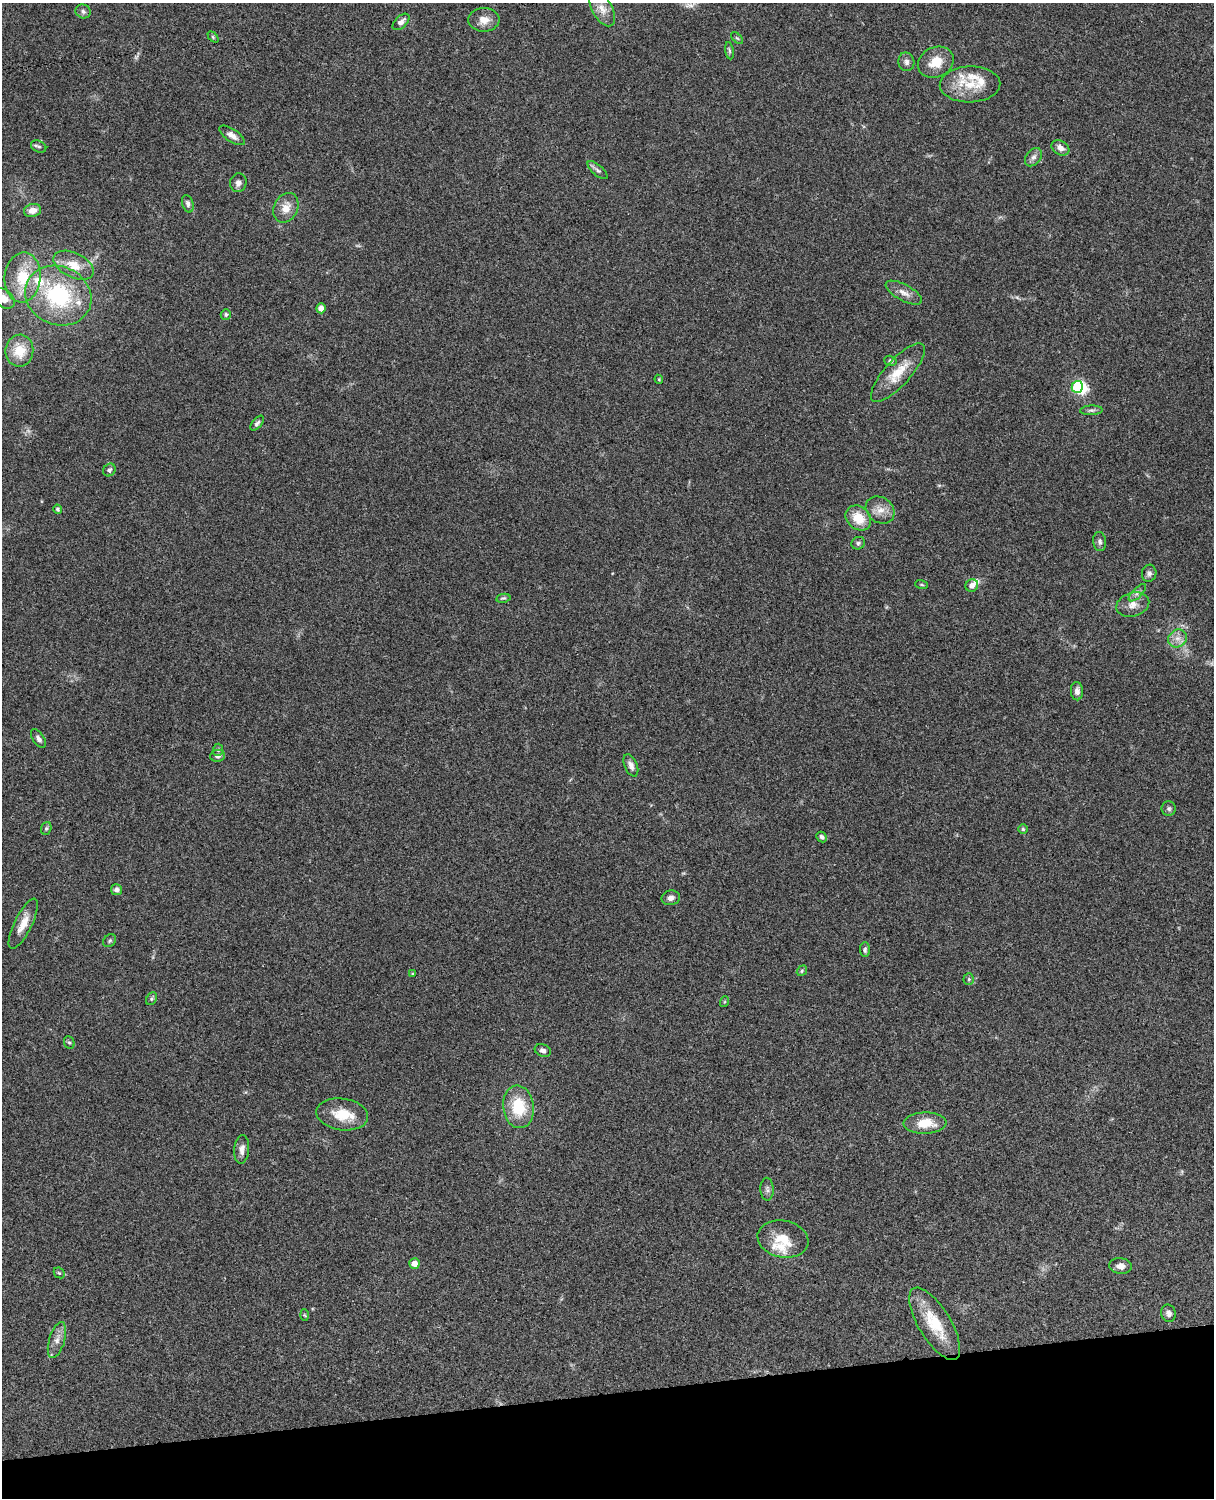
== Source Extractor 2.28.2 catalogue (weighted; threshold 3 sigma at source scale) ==
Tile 10 of 4 x 3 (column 2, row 3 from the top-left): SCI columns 1334-2545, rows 277-1772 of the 5088 x 4926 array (HDU 1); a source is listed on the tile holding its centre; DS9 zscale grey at full resolution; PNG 1216 x 1500 px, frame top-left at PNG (2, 3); each listed source drawn as its Kron ellipse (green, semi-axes under 4 px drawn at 4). Shown black and unused: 7% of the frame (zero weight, under 3 of 4 exposures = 6% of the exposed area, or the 3 px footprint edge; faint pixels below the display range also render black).
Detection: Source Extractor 2.28.2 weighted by HDU 2 'WHT'; one run over the whole footprint, this tile lists its part. Background 0.0871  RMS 0.0061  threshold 0.0272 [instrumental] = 3 sigma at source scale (4.5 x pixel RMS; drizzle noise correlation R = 1.50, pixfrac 1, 0.05/0.05 arcsec/px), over >= 5 px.
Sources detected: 88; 1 inside a brighter object's white glare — neither listed nor drawn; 7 inside a brighter listed object's ellipse — not listed separately; the other 80 listed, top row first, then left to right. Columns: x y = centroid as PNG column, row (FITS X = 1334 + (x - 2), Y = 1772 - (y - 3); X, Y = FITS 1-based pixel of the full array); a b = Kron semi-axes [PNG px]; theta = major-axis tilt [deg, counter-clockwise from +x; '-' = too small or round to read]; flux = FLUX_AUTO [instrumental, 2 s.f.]
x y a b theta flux
602 9 19 10 -61 6.3
83 11 8 7 - 1.8
484 20 15 12 -2 6
401 22 10 6 43 2.8
213 37 6 4 -46 0.77
737 38 7 4 -44 1
729 51 8 4 -81 1.2
906 62 9 8 - 2.4
936 62 18 15 24 11
970 84 30 18 2 17
232 135 15 6 -34 3.2
39 146 8 5 -24 1.2
1060 148 9 7 -29 3.5
1033 157 10 7 50 2.5
598 170 12 5 -40 1.7
238 183 9 8 - 2.5
188 204 9 5 -74 1.8
286 208 15 12 64 7.1
32 210 9 6 14 4.7
74 265 21 12 -26 10
23 277 25 18 85 21
904 293 20 8 -28 4.7
58 296 34 29 -24 57
4 298 12 8 -41 5.9
321 308 5 4 - 4.6
226 314 5 5 - 1.2
19 351 16 14 82 13
890 361 6 5 - 1.2
898 373 37 13 48 15
659 379 5 4 - 0.58
1077 387 6 5 - 44
1091 410 11 4 2 1.5
257 423 9 4 51 1.7
109 470 6 6 - 1.6
58 509 5 4 - 1.5
880 510 15 12 -37 6.2
858 518 14 11 -42 12
1100 541 10 6 -83 1.9
858 543 7 6 - 1.4
1149 573 8 7 - 1.9
922 585 6 3 -19 0.67
972 586 6 6 - 3.5
1137 593 11 5 45 2
503 598 7 4 11 0.93
1133 605 17 12 16 6
1178 638 10 8 40 4.1
1077 691 9 6 -88 2.9
38 739 10 5 -56 2.2
218 750 6 5 - 1.1
218 756 7 6 - 1.9
631 765 12 6 -67 3
1169 809 7 7 - 1.4
46 828 6 5 - 1.1
1023 829 5 5 - 0.85
822 837 6 4 -45 1.6
116 890 5 5 - 2.1
671 898 9 7 13 2.5
23 924 27 8 64 8.1
110 941 7 5 46 1.1
865 950 7 5 -88 1.3
802 971 6 4 50 0.81
413 974 4 3 - 0.79
969 979 5 5 - 0.96
152 999 7 5 56 1
724 1002 5 3 - 0.59
69 1043 6 5 - 0.92
543 1050 8 6 -22 1.9
518 1107 21 15 -83 22
342 1114 26 16 -8 15
925 1123 21 10 1 14
242 1149 14 7 85 3.9
767 1189 11 6 -88 1.9
783 1239 26 18 -11 14
414 1264 5 5 - 4.8
1120 1266 11 8 -5 3.9
59 1273 6 5 - 0.98
1169 1313 9 7 -75 2.4
304 1315 5 3 - 0.58
935 1324 41 16 -58 23
57 1340 19 7 73 4.8
Isophote crosses this tile's border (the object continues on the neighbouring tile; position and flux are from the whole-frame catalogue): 1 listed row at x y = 4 298